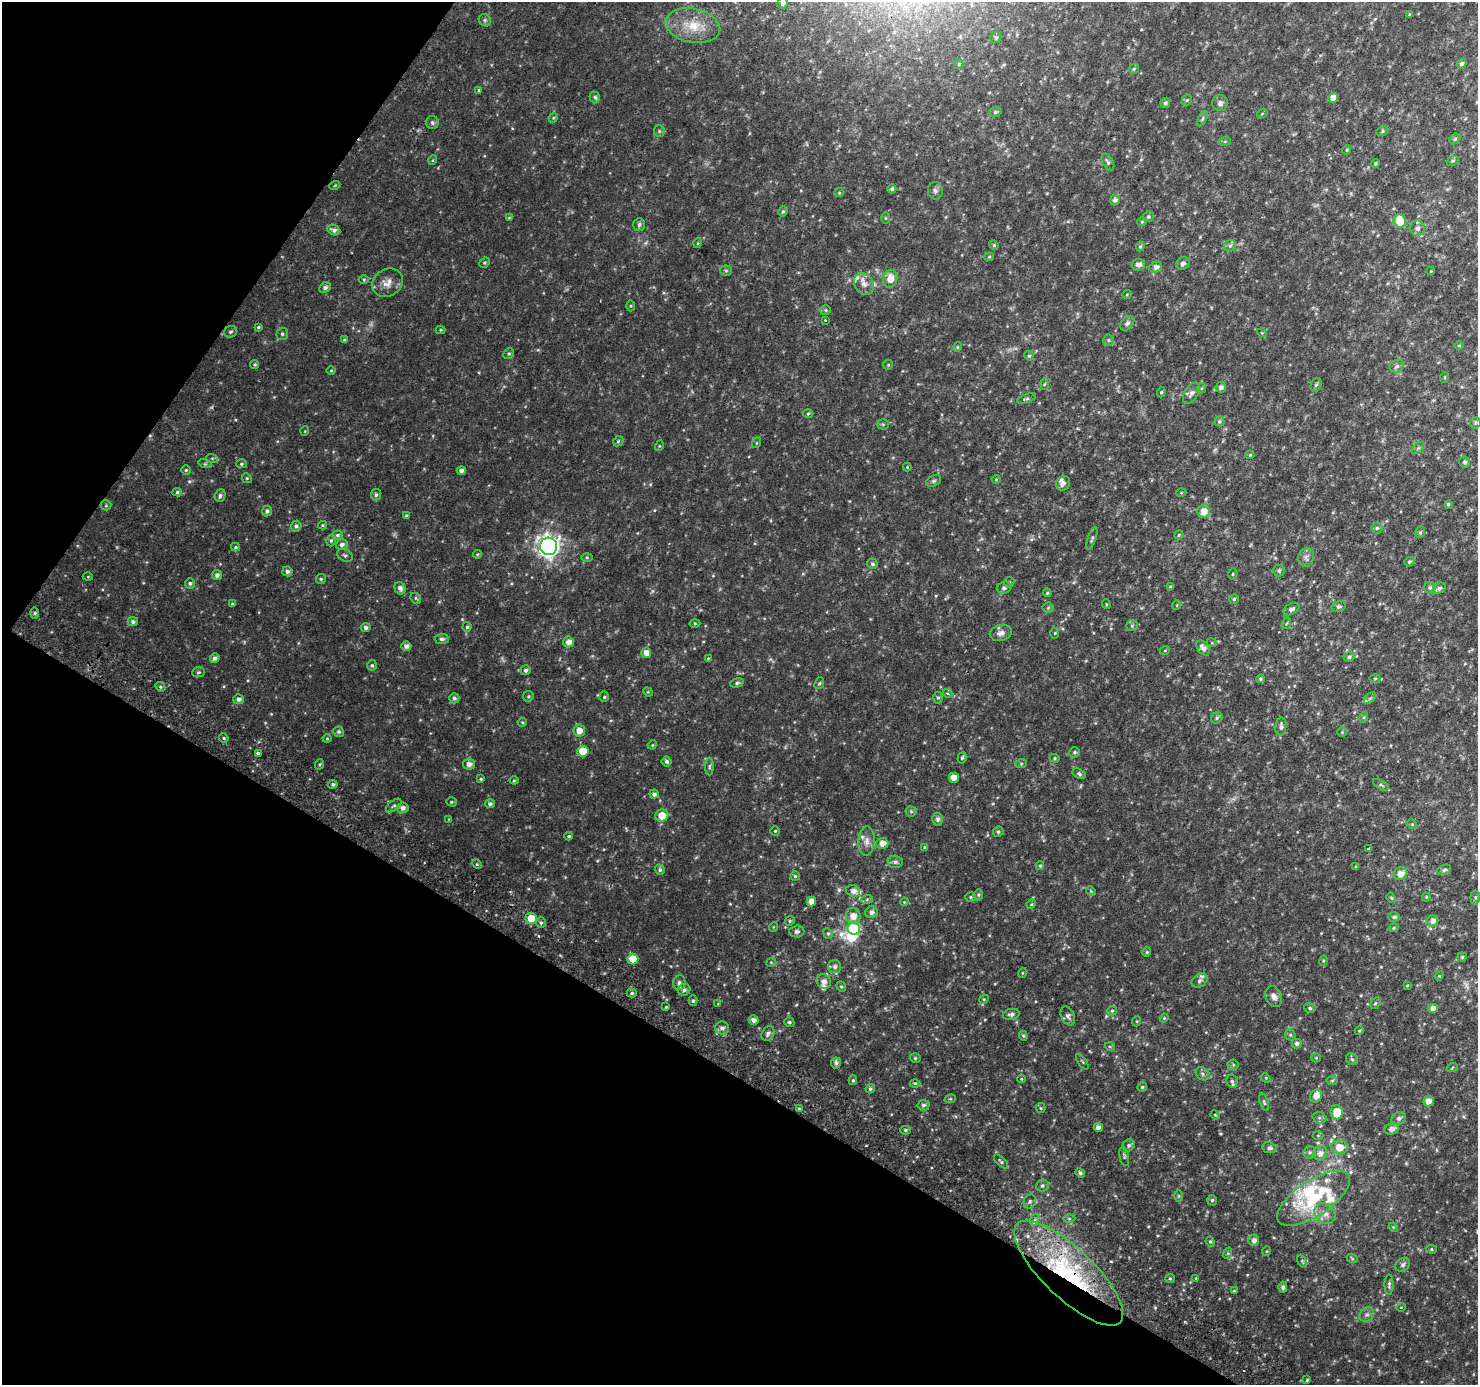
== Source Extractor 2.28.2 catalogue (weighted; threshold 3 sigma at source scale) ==
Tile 9 of 4 x 4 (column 1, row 3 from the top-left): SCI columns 32-1507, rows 1673-3055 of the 5961 x 6042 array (HDU 1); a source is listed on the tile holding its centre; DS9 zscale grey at full resolution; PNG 1480 x 1387 px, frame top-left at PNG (2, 2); each listed source drawn as its Kron ellipse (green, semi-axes under 4 px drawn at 4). Shown black and unused: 30% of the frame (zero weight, under 2 of 3 exposures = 2% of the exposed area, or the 3 px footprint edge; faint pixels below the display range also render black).
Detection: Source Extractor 2.28.2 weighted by HDU 2 'WHT'; one run over the whole footprint, this tile lists its part. Background 0.0376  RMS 0.0091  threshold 0.0411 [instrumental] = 3 sigma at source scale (4.5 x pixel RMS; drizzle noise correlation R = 1.50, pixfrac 1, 0.0396/0.0396 arcsec/px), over >= 5 px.
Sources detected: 389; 5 too faint to see at this stretch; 2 inside a brighter object's white glare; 1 cosmic-ray / hot-pixel residue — neither listed nor drawn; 15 inside a brighter listed object's ellipse — not listed separately; the other 366 listed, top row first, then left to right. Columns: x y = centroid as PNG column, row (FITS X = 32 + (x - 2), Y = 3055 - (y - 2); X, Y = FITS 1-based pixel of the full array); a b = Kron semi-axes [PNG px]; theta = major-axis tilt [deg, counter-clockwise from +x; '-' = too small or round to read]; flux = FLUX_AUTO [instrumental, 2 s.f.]
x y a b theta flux
783 3 5 5 - 2.6
1409 14 3 3 - 1
485 20 7 5 -46 1.6
693 26 28 17 -11 23
996 37 6 5 - 1.5
959 64 5 4 - 1.2
1462 64 5 4 - 2.3
1134 69 5 4 - 1.3
479 90 4 4 - 0.82
595 97 6 5 - 2
1333 98 5 4 - 7
1187 100 5 5 - 1.3
1165 103 5 5 - 2
1220 103 8 8 - 2.9
995 112 6 4 17 1.5
1262 114 5 3 - 0.89
553 118 5 3 - 0.91
1202 119 8 3 61 1.4
432 123 6 6 - 1.8
659 131 6 5 - 1.5
1382 131 6 5 - 1.4
1455 139 6 4 44 1.4
1225 141 6 3 20 0.98
1347 150 4 4 - 1.2
433 160 5 3 - 0.8
1453 161 6 4 21 1.3
1108 162 9 5 -61 2.1
1375 163 4 4 - 1.2
335 185 5 3 - 0.76
892 189 4 4 - 1.5
935 191 9 7 -89 2.9
839 193 5 4 - 0.98
1115 200 5 5 - 3.3
783 211 5 4 - 1.5
1148 217 6 5 - 1.5
509 218 4 3 - 0.87
885 218 6 4 -90 0.96
1400 221 7 6 - 18
1142 222 4 4 - 0.94
639 225 6 6 - 2.3
1417 228 8 7 - 3.9
334 230 7 5 -24 3.4
698 243 5 3 - 0.79
994 245 5 4 - 0.97
1140 246 5 4 - 1.3
1230 246 6 5 - 2
989 257 5 4 - 1
485 263 5 4 - 1.2
1183 263 7 6 - 2.6
1138 265 7 5 10 4.2
1156 267 6 5 - 4
726 271 5 5 - 1.4
1431 271 4 3 - 0.6
364 279 5 3 - 0.89
890 279 9 7 80 9.7
387 283 16 13 29 8.8
864 284 11 9 -55 5.8
325 288 6 5 - 2.5
1127 294 5 3 - 0.71
630 306 5 3 - 0.95
826 310 5 4 - 1
825 320 3 3 - 2.5
1127 323 8 5 48 2.6
258 327 4 3 - 1.3
440 330 5 4 - 1
231 332 6 5 - 1.5
1262 333 5 3 - 0.69
282 334 6 5 - 1.9
344 340 4 4 - 1
1108 340 5 5 - 1.4
1459 345 5 3 - 0.85
957 347 5 4 - 1.1
509 354 6 5 - 1.5
1029 356 5 4 - 1.1
255 364 4 4 - 1.3
888 365 5 4 - 1.1
1397 366 7 6 - 2.4
331 371 5 3 - 0.84
1445 377 5 3 - 0.74
1044 384 5 3 - 1
1316 385 7 5 70 1.9
1221 387 5 5 - 3.1
1202 388 5 3 - 0.79
1161 392 5 4 - 1.2
1191 393 12 7 58 4
1026 399 9 4 19 1.7
808 413 5 3 - 0.95
1219 421 5 5 - 1.4
1475 423 6 5 - 1.4
883 424 6 5 - 1.2
305 431 5 3 - 0.69
618 441 6 4 44 1.2
756 443 5 3 - 0.93
659 446 5 3 - 0.86
1418 448 7 4 44 1.6
1250 455 4 4 - 0.98
212 458 6 4 -18 1.2
1465 462 5 5 - 2.1
205 464 6 4 -17 1.5
241 464 5 4 - 1.3
907 467 4 4 - 0.78
186 470 5 5 - 1.2
461 471 4 4 - 3.4
247 478 5 4 - 1
996 479 4 4 - 0.9
934 481 8 5 27 1.8
1063 483 7 7 - 3.3
177 492 5 4 - 1.4
1181 493 5 3 - 0.72
376 495 6 5 - 1.8
220 496 7 5 71 2.3
1448 504 4 3 - 1.5
106 505 5 5 - 1.2
267 511 5 5 - 2.2
1204 511 6 6 - 8.9
406 516 4 3 - 0.93
323 525 4 4 - 0.98
296 526 5 5 - 2.4
1377 528 5 5 - 1.6
1420 532 6 4 69 1.2
337 535 5 4 - 1.5
1179 535 4 4 - 0.97
1092 538 12 4 70 1.7
331 540 6 4 73 1.4
342 544 6 5 - 2.8
549 546 9 8 - 540
235 547 4 4 - 1.1
477 554 4 4 - 0.86
345 555 8 6 -27 2
587 557 5 3 - 0.9
1306 557 9 7 74 3.5
1409 562 5 4 - 1.6
872 564 5 5 - 1.6
287 571 5 5 - 2.7
1279 571 6 6 - 1.7
1233 574 6 4 88 0.96
217 575 5 5 - 3.5
88 577 5 3 - 0.79
321 579 5 5 - 1.2
1009 582 5 4 - 1.4
190 583 5 5 - 1.7
1170 587 4 4 - 1.6
1430 587 6 5 - 1.6
400 588 6 5 - 3.7
1004 588 7 6 - 2.8
1439 588 7 5 29 2.2
1047 593 4 4 - 1
416 598 6 5 - 1.4
1234 599 5 4 - 1.3
232 604 4 4 - 1.6
1106 604 5 4 - 1
1177 605 5 3 - 0.66
1339 607 7 5 16 1.9
1048 608 5 5 - 1.1
1291 609 8 5 26 2.9
35 613 6 4 90 1.3
133 622 5 4 - 2.2
695 623 5 3 - 0.85
1287 623 6 3 69 0.99
1132 626 6 5 - 1.5
366 627 5 4 - 2.7
467 627 5 4 - 1.4
1001 633 11 8 15 4.5
1055 633 5 3 - 0.88
442 639 7 5 5 2.5
568 642 5 5 - 5.5
1212 643 5 3 - 0.91
406 646 5 4 - 3.7
1203 648 8 5 -52 4.5
1165 650 5 3 - 0.72
646 653 5 5 - 7.1
1349 657 6 5 - 1.8
215 658 5 4 - 2.8
708 658 4 3 - 0.77
372 665 5 4 - 1.5
526 670 5 4 - 2.3
198 672 6 5 - 1.5
1260 679 4 4 - 1.6
1375 679 6 4 1 1.1
737 683 7 4 16 1.7
819 683 6 4 67 1.2
160 687 5 4 - 1.7
648 692 5 4 - 0.8
947 693 5 3 - 1.2
528 696 5 5 - 1.3
604 697 5 4 - 1.3
454 698 5 5 - 2.3
938 698 6 5 - 1.5
1370 698 7 4 44 1.6
239 699 5 5 - 3.2
1364 717 5 4 - 1.3
1217 718 6 5 - 1.7
522 722 4 4 - 1.1
1281 727 9 5 84 3
579 731 6 6 - 7.3
339 732 5 5 - 1.6
1342 732 5 4 - 0.86
224 738 5 4 - 1.3
327 738 4 4 - 0.83
652 745 5 4 - 0.79
583 751 5 5 - 20
1074 752 5 5 - 1.5
258 753 3 3 - 2.5
962 758 6 4 73 1.5
1055 758 5 4 - 1.1
667 761 5 5 - 2.1
320 764 5 3 - 0.9
469 764 6 5 - 4.8
1021 764 6 3 19 1
709 767 9 4 89 1.8
1079 774 7 4 -30 1.7
954 778 5 5 - 8
481 779 3 3 - 1.1
514 780 4 4 - 0.98
333 784 5 4 - 1.8
1381 785 9 3 -29 1.4
654 794 4 4 - 2.7
451 802 5 4 - 1.2
490 804 5 4 - 2.2
394 806 9 5 39 1.7
403 808 5 5 - 4.1
911 811 5 5 - 1.4
662 815 6 6 - 12
449 819 3 3 - 0.54
938 819 6 5 - 2.3
1412 824 5 4 - 1
775 831 4 4 - 1
998 832 5 5 - 1.7
569 836 4 4 - 1.6
867 841 15 8 88 5.8
882 843 6 5 - 6.2
924 847 4 3 - 0.94
1368 849 3 3 - 3.9
895 862 7 6 - 2.7
477 864 5 4 - 1.1
1040 866 4 4 - 1
1356 867 4 3 - 1.1
660 870 5 5 - 1.7
1444 870 7 5 22 2.2
1400 874 7 6 - 7.2
795 876 5 4 - 1.2
853 891 7 5 -20 4.7
1091 891 5 4 - 0.93
978 895 5 5 - 1.4
971 897 5 4 - 1.2
1426 897 4 4 - 0.96
1475 897 7 5 85 1.5
1391 898 5 4 - 0.99
867 899 6 4 19 1.1
811 901 5 4 - 6.8
904 902 4 3 - 0.82
1031 904 5 4 - 1
871 912 6 6 - 3.3
853 916 7 7 - 8.4
1394 917 6 4 2 1.9
531 918 5 5 - 13
790 921 5 4 - 1.2
1433 921 6 5 - 4.4
541 923 5 5 - 1.7
773 927 5 3 - 0.68
1394 928 5 4 - 1.2
854 929 6 6 - 55
797 931 7 6 - 2.4
828 933 5 4 - 1.3
1147 952 5 4 - 1.1
1462 957 4 4 - 1
633 959 5 5 - 14
1323 961 5 3 - 0.9
771 962 5 3 - 0.78
835 967 6 6 - 2.9
1022 973 5 3 - 0.8
1439 976 5 3 - 0.81
824 981 7 6 - 4.4
1200 981 8 6 35 3
679 983 7 6 - 2.9
1407 986 4 4 - 0.81
841 987 5 4 - 1.2
684 990 6 6 - 2.3
632 993 5 4 - 1.4
1274 997 11 8 -66 4.2
984 999 5 4 - 0.89
693 1001 5 4 - 1.7
1375 1003 6 4 58 1.2
718 1004 4 3 - 0.65
666 1007 3 3 - 0.79
1310 1008 6 5 - 1.8
1433 1008 5 4 - 5.3
1112 1011 5 4 - 1.2
1011 1014 8 5 12 2.5
1068 1016 10 6 -66 2.9
1164 1018 4 4 - 0.88
754 1020 5 5 - 4.3
1137 1021 5 3 - 0.8
789 1022 5 4 - 1.5
722 1028 7 6 - 3.8
1359 1031 5 3 - 1
768 1034 8 6 55 2.4
1290 1035 6 5 - 1.4
1023 1036 5 4 - 1.2
1297 1044 5 4 - 2.6
1110 1047 5 3 - 0.8
915 1058 5 4 - 1.4
1316 1058 5 4 - 0.83
1352 1059 6 5 - 1.7
1082 1062 9 2 -54 0.93
836 1063 5 5 - 2.6
1233 1065 5 5 - 1.4
1452 1068 5 3 - 0.89
1202 1074 7 6 - 2.1
1266 1078 5 4 - 1
1021 1079 4 3 - 0.92
853 1080 5 4 - 1.1
1332 1080 6 4 1 1.1
1232 1081 6 5 - 2.4
915 1083 5 3 - 0.98
1142 1087 5 4 - 1.3
870 1089 5 4 - 1.5
1316 1096 6 5 - 6.9
950 1099 6 3 18 0.93
1428 1101 5 5 - 8
1264 1102 9 4 -72 1.7
923 1105 6 5 - 2.3
1041 1108 5 4 - 0.99
799 1109 3 3 - 1.3
1337 1112 7 6 - 16
1215 1115 5 4 - 0.9
1319 1118 7 5 -20 1.9
1399 1119 8 6 32 2.7
1098 1127 5 4 - 5
1391 1129 7 5 21 4.9
905 1130 5 4 - 1.8
1318 1135 5 3 - 0.73
1129 1145 6 5 - 2
1339 1147 8 7 - 12
1269 1148 7 5 -10 2.5
1310 1152 6 6 - 2
1320 1153 7 6 - 4.8
1124 1156 9 5 -80 1.7
1001 1162 9 4 -45 1.7
1080 1173 5 4 - 2.3
1042 1185 6 6 - 2.3
1179 1196 6 4 -89 1
1314 1198 42 18 34 70
1212 1200 5 4 - 1.5
1030 1201 7 6 - 1.8
1325 1213 11 9 -46 7.4
1069 1219 6 4 0 1.3
1034 1220 6 4 70 1.6
1393 1227 5 4 - 0.84
1254 1240 6 5 - 4.1
1210 1242 5 4 - 1.4
1431 1249 5 4 - 1.2
1267 1251 5 3 - 0.72
1228 1253 6 4 72 0.97
1352 1258 6 3 -20 0.91
1302 1261 7 4 -62 1.2
1403 1265 8 6 39 2.7
1069 1273 71 25 -44 140
1170 1278 5 4 - 1
1196 1278 4 3 - 0.81
1389 1285 10 4 89 2.1
1283 1287 5 4 - 2.7
1234 1291 4 4 - 1.1
1401 1307 5 3 - 0.66
1367 1315 8 6 41 2.8
1307 1380 4 3 - 1
Overlapping masked pixels (flux is a lower limit): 1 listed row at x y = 1069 1273
Isophote crosses this tile's border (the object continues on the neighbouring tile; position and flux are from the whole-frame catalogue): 1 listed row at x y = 783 3